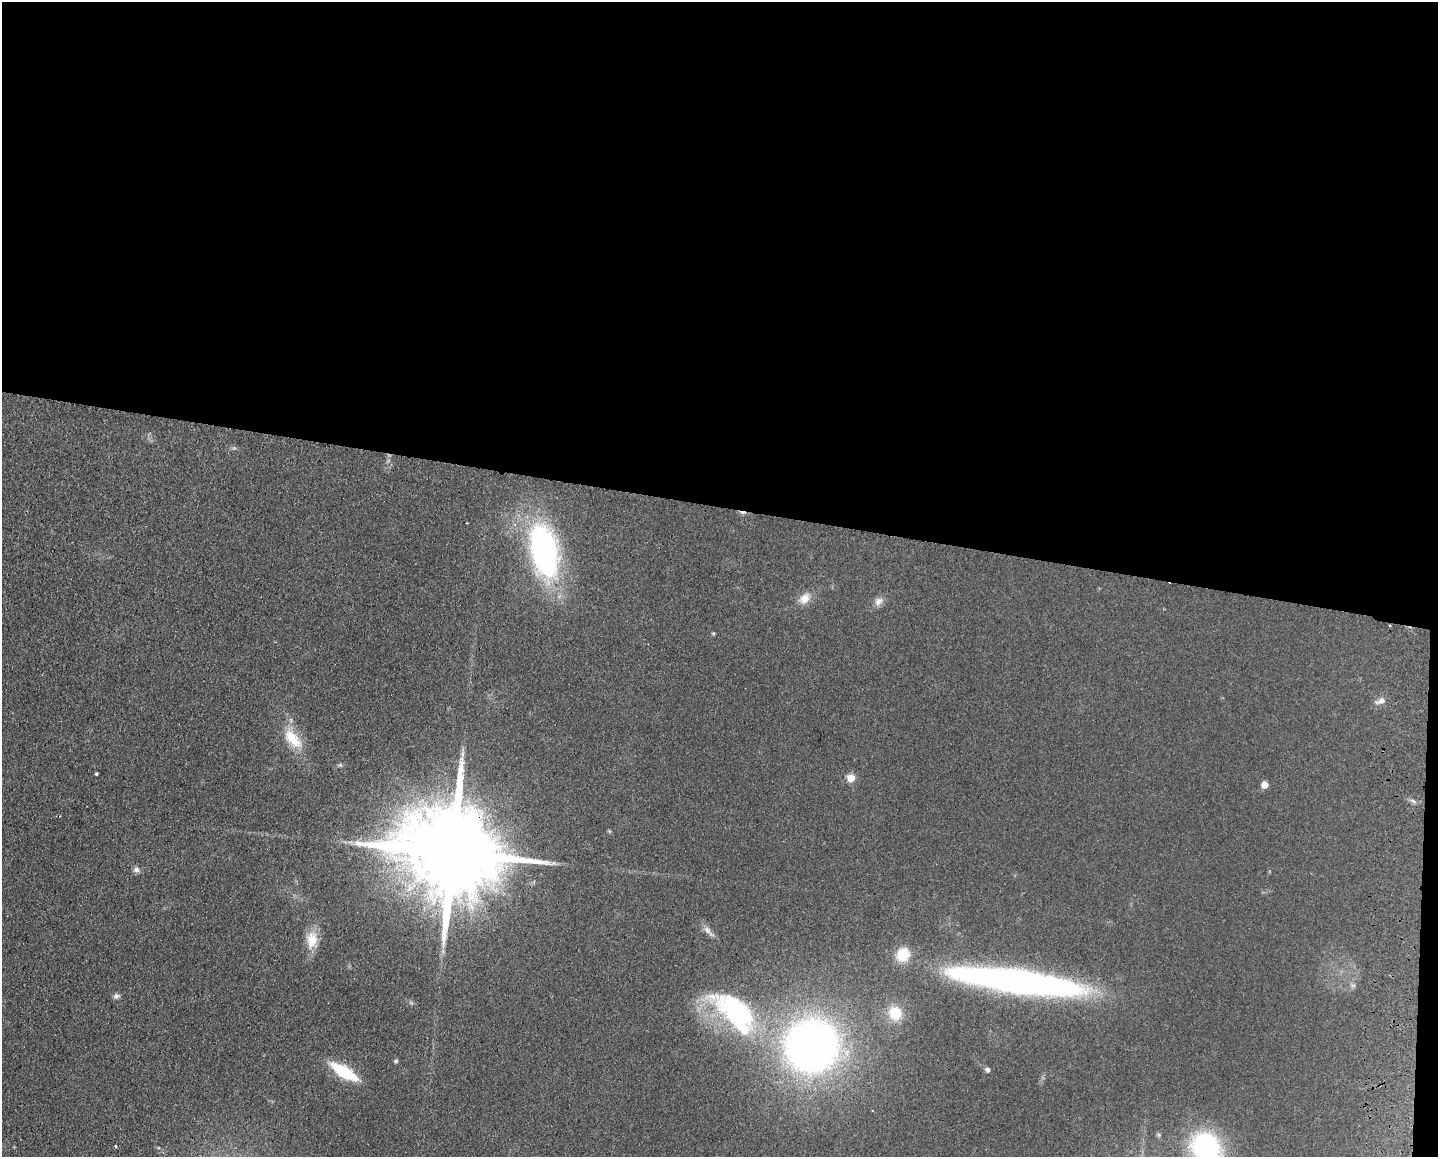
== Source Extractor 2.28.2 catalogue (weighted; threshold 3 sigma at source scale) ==
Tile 3 of 3 x 4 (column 3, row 1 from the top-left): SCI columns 3042-4477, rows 3473-4627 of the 4757 x 4636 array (HDU 1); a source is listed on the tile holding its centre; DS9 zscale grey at full resolution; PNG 1440 x 1159 px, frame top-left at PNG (2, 2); no overlay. Shown black and unused: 44% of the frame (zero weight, under 2 of 3 exposures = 3% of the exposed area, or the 3 px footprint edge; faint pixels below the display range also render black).
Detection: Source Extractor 2.28.2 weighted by HDU 2 'WHT'; one run over the whole footprint, this tile lists its part. Background 0.0578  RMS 0.01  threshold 0.0467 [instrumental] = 3 sigma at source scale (4.5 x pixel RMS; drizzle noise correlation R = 1.50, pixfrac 1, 0.05/0.05 arcsec/px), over >= 5 px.
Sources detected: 35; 1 too faint to see at this stretch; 1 inside a brighter object's white glare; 2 cosmic-ray / hot-pixel residue — not listed; the other 31 listed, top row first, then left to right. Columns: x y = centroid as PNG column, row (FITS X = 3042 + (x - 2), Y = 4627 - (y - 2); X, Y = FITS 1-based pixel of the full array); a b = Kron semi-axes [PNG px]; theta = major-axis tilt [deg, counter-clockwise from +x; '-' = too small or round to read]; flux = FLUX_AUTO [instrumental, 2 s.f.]
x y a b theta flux
467 523 2 2 - 0.67
544 550 54 24 -77 300
804 598 17 12 45 12
879 601 13 10 48 6.7
1389 625 3 2 - 1.1
713 633 5 4 - 1.4
1381 701 13 7 23 5.6
293 739 32 15 -50 30
340 765 6 5 - 1.7
97 774 3 3 - 2
851 778 5 5 - 29
1265 784 5 5 - 17
1413 801 7 4 -43 2.6
609 831 6 4 -71 1.2
451 852 34 21 -11 30000
137 870 9 7 -28 4.1
708 931 21 7 -46 6.5
313 938 20 16 -46 18
903 955 17 15 54 24
1017 981 121 20 -8 560
116 996 9 6 10 3
895 1013 18 16 -64 27
735 1014 79 38 -38 170
812 1046 38 36 40 680
396 1061 6 5 - 1.5
987 1069 6 5 - 3.2
344 1072 22 8 -31 70
872 1111 3 2 - 1.4
1159 1135 6 4 -71 1.6
116 1146 3 3 - 1.5
1206 1148 35 30 -50 130
Overlapping masked pixels (flux is a lower limit): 2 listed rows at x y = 1389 625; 451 852
Isophote crosses this tile's border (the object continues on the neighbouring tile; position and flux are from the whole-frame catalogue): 1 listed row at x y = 1206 1148